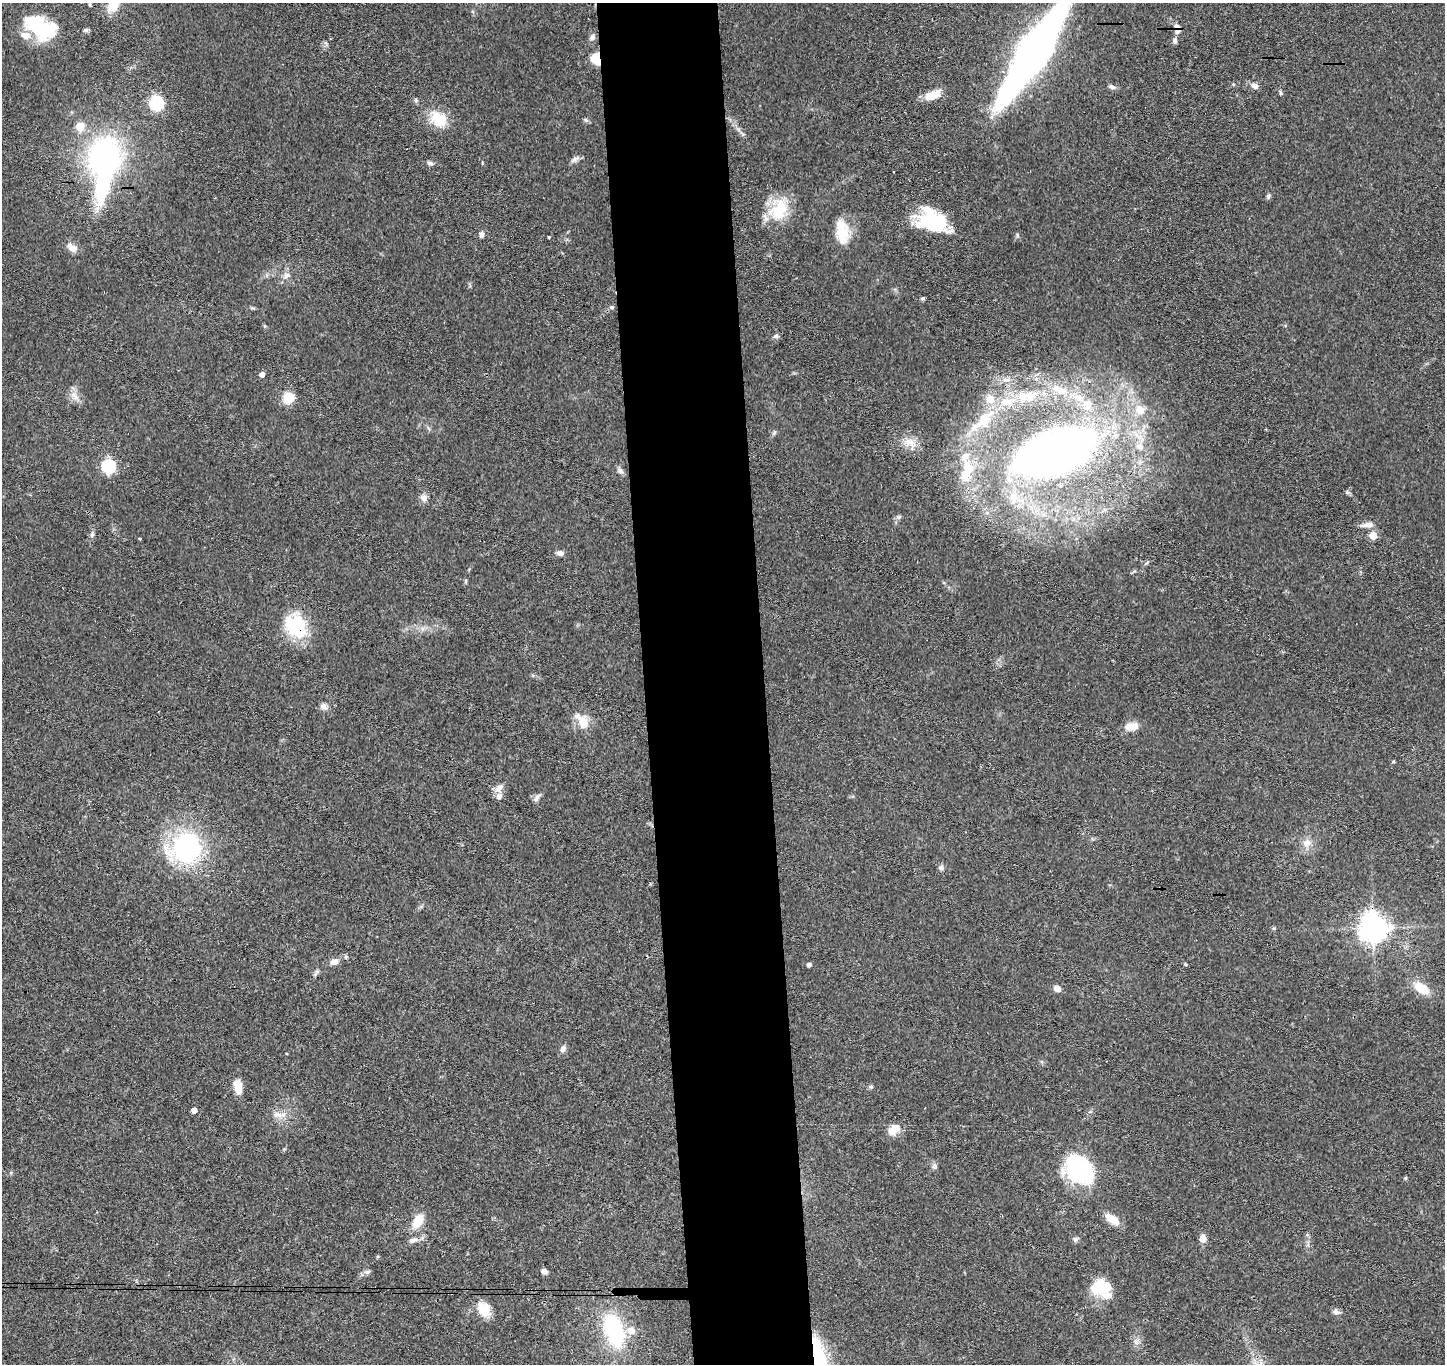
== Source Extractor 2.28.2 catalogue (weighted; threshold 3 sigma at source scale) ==
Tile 5 of 3 x 3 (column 2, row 2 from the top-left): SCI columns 1501-2943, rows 1514-2875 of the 4442 x 4368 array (HDU 1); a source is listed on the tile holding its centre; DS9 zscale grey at full resolution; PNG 1447 x 1366 px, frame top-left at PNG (2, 3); no overlay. Shown black and unused: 8% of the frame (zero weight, under 3 of 4 exposures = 6% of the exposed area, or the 3 px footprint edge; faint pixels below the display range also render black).
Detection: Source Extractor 2.28.2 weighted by HDU 2 'WHT'; one run over the whole footprint, this tile lists its part. Background 0.0792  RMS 0.0058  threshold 0.0261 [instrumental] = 3 sigma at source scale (4.5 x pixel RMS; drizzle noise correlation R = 1.50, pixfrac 1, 0.05/0.05 arcsec/px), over >= 5 px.
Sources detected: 108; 3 inside a brighter object's white glare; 1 cosmic-ray / hot-pixel residue — not listed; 13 inside a brighter listed object's ellipse — not listed separately; the other 91 listed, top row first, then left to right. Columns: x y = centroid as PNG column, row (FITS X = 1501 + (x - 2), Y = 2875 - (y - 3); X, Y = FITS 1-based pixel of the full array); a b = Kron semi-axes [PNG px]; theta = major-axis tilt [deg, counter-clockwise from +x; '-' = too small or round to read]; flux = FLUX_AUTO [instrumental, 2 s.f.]
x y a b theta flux
1177 29 15 8 -83 4.1
41 30 34 19 -44 42
86 30 7 5 16 1.1
592 37 8 7 - 1.9
1033 52 78 16 58 630
596 59 11 8 -71 14
1255 86 8 6 -34 2.8
1112 87 10 5 -14 1.8
1281 93 6 4 -73 0.92
932 95 20 10 24 8.2
156 103 13 12 - 24
438 119 25 19 -42 14
586 120 6 5 - 1
80 126 5 5 - 16
104 156 34 27 81 130
574 159 11 7 32 2.2
430 164 7 6 - 1.5
894 172 3 2 - 0.61
1268 196 6 5 - 1.1
778 210 29 22 64 22
935 222 35 18 -7 38
842 233 34 15 -78 15
481 234 7 5 84 1.9
549 237 3 3 - 1.1
72 248 14 9 -36 4.6
286 275 11 7 31 2.7
923 299 6 5 - 0.88
612 307 6 5 - 1.2
776 336 8 6 15 1.3
262 374 5 4 - 2.8
1062 391 16 9 -8 6.3
1029 395 17 11 11 7.3
74 396 16 7 -45 4
288 398 12 11 - 11
990 399 12 11 - 5.7
1005 402 16 10 12 7.4
1088 404 14 11 89 6.2
1140 410 15 14 - 8.1
984 419 20 14 61 13
910 443 21 11 -29 7.5
1139 447 10 8 -14 3.3
1055 452 64 29 18 470
108 466 6 6 - 85
620 471 9 7 -58 1.9
966 475 27 18 61 17
424 498 10 9 - 3
1013 498 17 10 88 6.3
1368 525 15 6 7 3.6
92 535 6 5 - 1.1
1373 536 5 5 - 8.7
140 538 3 3 - 2
560 553 8 6 -14 2.3
297 627 29 21 -84 32
323 706 9 7 -47 2.4
583 722 21 14 -66 8.9
1131 726 18 10 5 6
499 788 13 10 47 3.8
537 798 11 6 59 2.1
1307 843 13 10 22 4.5
186 848 32 29 21 89
941 868 7 6 - 1.6
1373 928 9 9 - 740
346 957 5 4 - 0.92
334 962 10 7 18 3.2
1185 964 5 4 - 0.63
809 965 4 4 - 1.9
316 973 12 4 56 1.4
1057 988 9 7 -42 3.3
1421 988 17 10 -36 13
563 1049 9 6 62 2.4
238 1087 17 9 -81 6.9
871 1087 6 4 -18 0.8
194 1110 4 4 - 4.2
278 1115 18 6 -7 4.1
894 1130 17 12 42 6.5
1080 1170 30 22 -41 76
1406 1178 4 4 - 0.82
1112 1219 17 8 -35 9.1
418 1221 15 10 62 11
1075 1239 7 7 - 1.5
1203 1239 8 6 -77 4.9
413 1240 13 7 19 2.7
544 1271 7 6 - 2.1
367 1272 6 6 - 1.3
1098 1286 21 12 52 16
1107 1296 25 12 -31 6.8
483 1309 19 14 -59 10
1336 1312 9 7 -18 2
613 1330 36 20 -69 53
1136 1342 10 5 -54 1.9
818 1358 47 14 -83 46
Overlapping masked pixels (flux is a lower limit): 6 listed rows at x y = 1177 29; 1033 52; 596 59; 1029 395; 297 627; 818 1358
Isophote crosses this tile's border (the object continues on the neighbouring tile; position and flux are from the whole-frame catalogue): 2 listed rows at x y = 1033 52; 818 1358
Unlisted compact peaks at least as high as the median listed source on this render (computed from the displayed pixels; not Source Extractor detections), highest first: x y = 1017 235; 899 517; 935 1167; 1274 928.